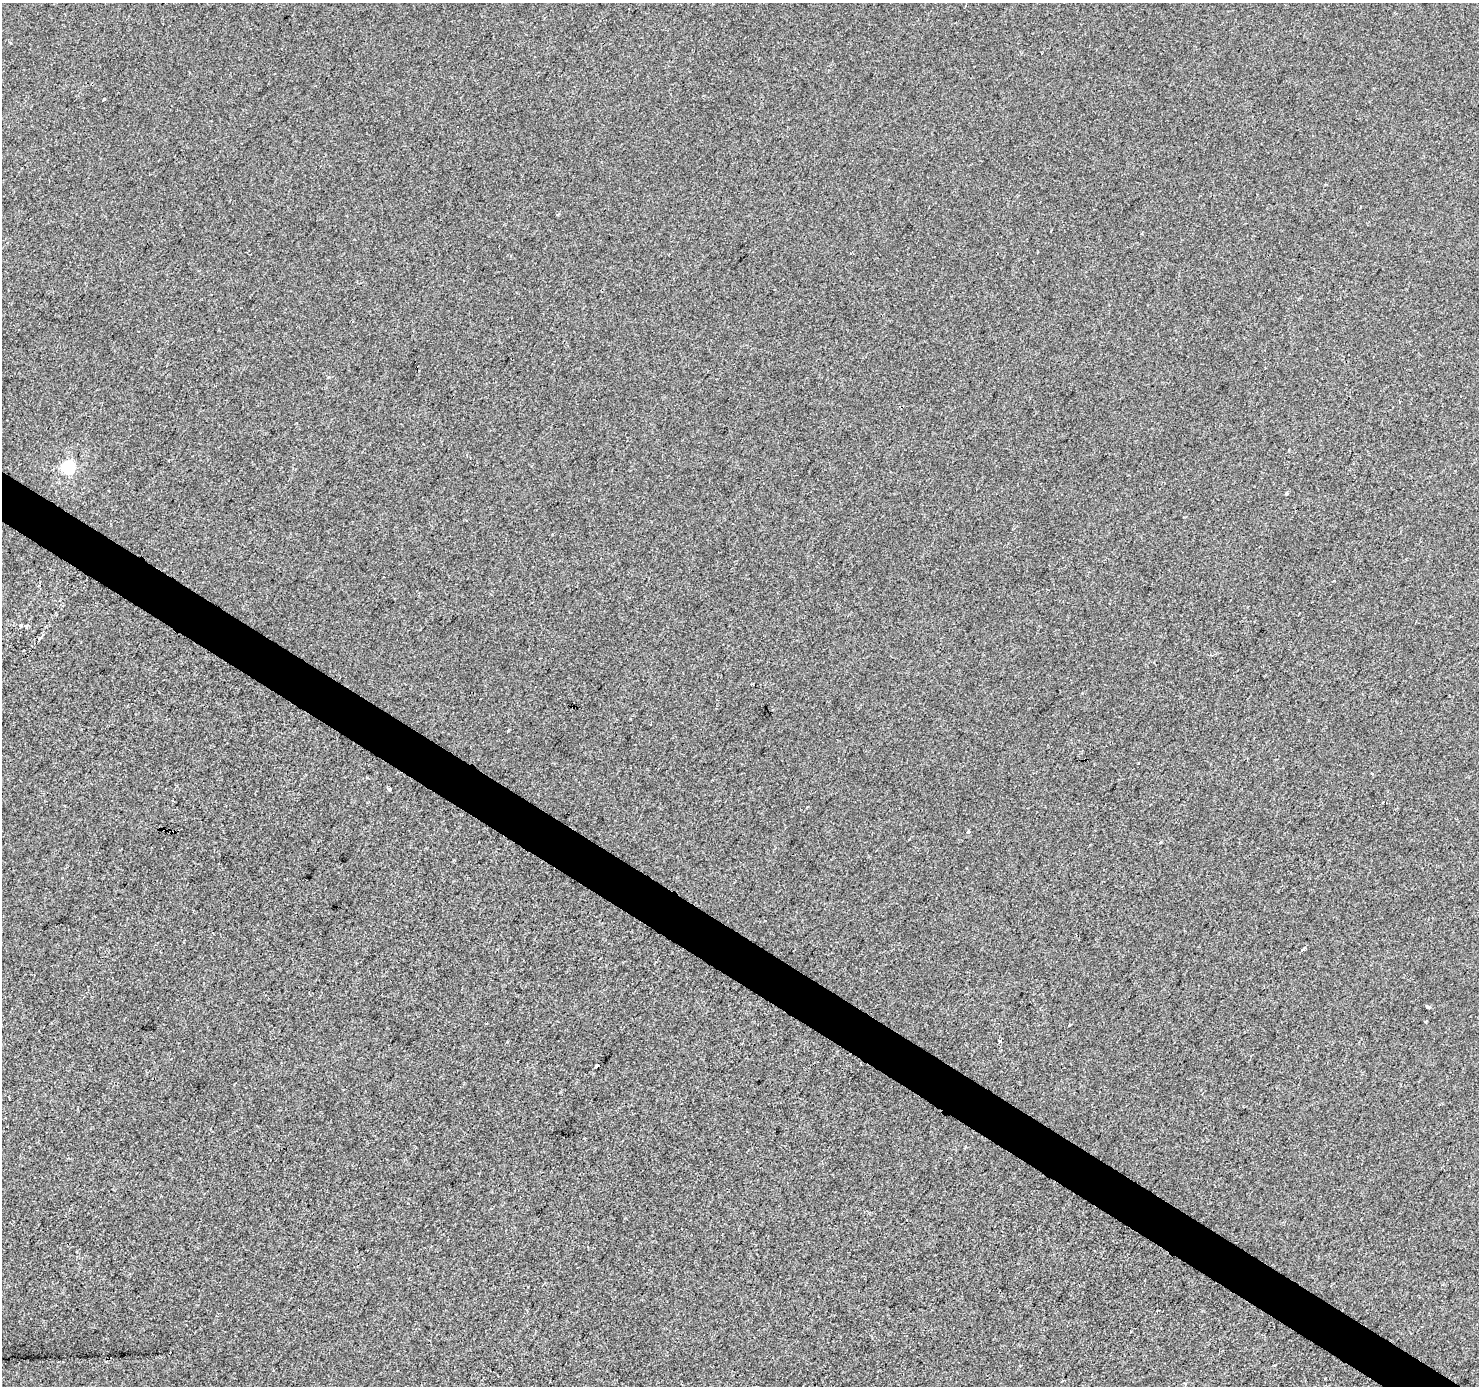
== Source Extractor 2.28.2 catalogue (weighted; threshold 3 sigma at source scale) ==
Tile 6 of 4 x 4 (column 2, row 2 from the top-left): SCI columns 1484-2960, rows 3021-4404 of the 5915 x 5974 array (HDU 1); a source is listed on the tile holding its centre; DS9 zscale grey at full resolution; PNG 1481 x 1388 px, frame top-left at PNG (2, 3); no overlay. Shown black and unused: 3% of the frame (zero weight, under 2 of 3 exposures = <1% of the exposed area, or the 3 px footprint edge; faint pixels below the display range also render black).
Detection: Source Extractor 2.28.2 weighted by HDU 2 'WHT'; one run over the whole footprint, this tile lists its part. Background -2.79e-04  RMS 0.0042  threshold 0.0188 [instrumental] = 3 sigma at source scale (4.5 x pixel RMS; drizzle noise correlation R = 1.50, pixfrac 1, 0.0396/0.0396 arcsec/px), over >= 5 px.
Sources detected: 18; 2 cosmic-ray / hot-pixel residue — not listed; the other 16 listed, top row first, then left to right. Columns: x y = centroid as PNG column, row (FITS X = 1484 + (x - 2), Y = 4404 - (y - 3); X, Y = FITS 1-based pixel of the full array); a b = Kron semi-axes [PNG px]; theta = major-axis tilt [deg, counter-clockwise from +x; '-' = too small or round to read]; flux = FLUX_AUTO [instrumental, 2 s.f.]
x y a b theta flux
1041 53 2 2 - 0.27
104 99 3 2 - 0.4
68 467 5 5 - 50
1286 494 4 4 - 0.64
1334 580 3 2 - 0.59
1138 763 3 2 - 0.68
389 789 3 3 - 3.2
173 801 3 2 - 0.37
968 832 4 3 - 0.98
1160 842 3 3 - 2.2
1302 949 3 3 - 1.8
1428 1006 4 3 - 7.3
1426 1021 3 3 - 0.76
1070 1024 3 3 - 0.4
1000 1040 4 3 - 0.62
597 1066 4 3 - 22
Overlapping masked pixels (flux is a lower limit): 1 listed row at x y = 597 1066